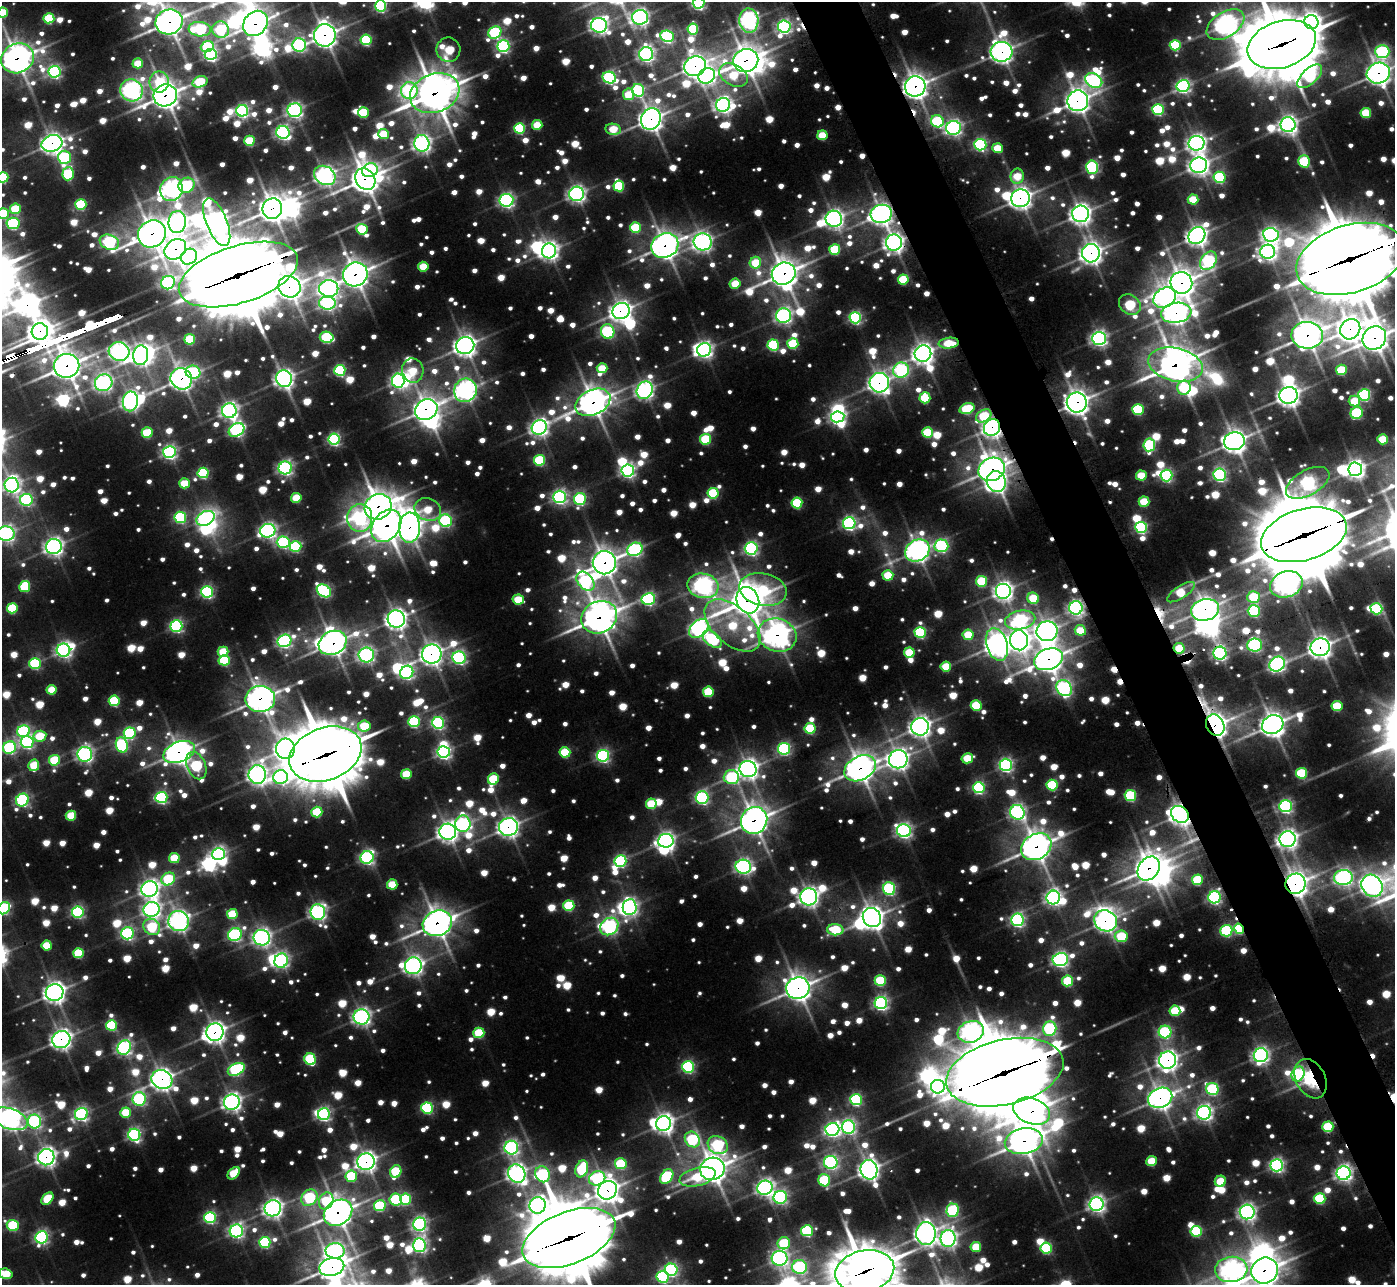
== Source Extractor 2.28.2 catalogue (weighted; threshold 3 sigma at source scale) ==
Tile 6 of 4 x 4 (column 2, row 2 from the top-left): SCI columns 1407-2799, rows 2719-4001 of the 5602 x 5572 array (HDU 1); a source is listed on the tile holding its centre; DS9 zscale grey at full resolution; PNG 1397 x 1287 px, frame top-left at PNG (2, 2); each listed source drawn as its Kron ellipse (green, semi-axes under 4 px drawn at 4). Shown black and unused: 4% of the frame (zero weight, under 2 of 3 exposures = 2% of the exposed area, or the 3 px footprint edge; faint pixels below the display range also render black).
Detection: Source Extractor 2.28.2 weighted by HDU 2 'WHT'; one run over the whole footprint, this tile lists its part. Background 0.0429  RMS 0.0097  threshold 0.0437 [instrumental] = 3 sigma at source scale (4.5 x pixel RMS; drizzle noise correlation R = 1.50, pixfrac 1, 0.05/0.05 arcsec/px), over >= 5 px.
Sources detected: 1862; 21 too faint to see at this stretch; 43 inside a brighter object's white glare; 11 cosmic-ray / hot-pixel residue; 2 long thin detections or spike segments (spike, bleed or trail) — neither listed nor drawn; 10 inside a brighter listed object's ellipse — not listed separately; of the other 1775, all 500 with FLUX_AUTO >= 50.8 (the completeness limit of this list) listed and drawn (1275 fainter detections not listed), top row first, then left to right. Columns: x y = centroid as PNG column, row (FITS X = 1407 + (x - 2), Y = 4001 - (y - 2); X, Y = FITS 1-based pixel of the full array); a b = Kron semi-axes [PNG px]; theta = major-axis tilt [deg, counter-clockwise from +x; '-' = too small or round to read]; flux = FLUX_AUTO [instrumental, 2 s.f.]
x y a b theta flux
699 3 6 5 - 360
380 6 5 5 - 240
3 13 5 5 - 77
640 17 8 7 - 510
49 18 5 5 - 110
749 21 12 9 -85 680
169 22 14 12 22 1200
1311 22 7 7 - 720
255 23 14 11 48 880
599 25 8 7 - 560
1225 25 21 12 33 940
784 26 6 6 - 440
200 29 11 7 -5 210
693 29 5 5 - 120
221 30 8 8 - 160
495 33 7 6 - 230
325 35 11 10 - 1000
667 36 7 5 -9 280
366 40 5 5 - 170
1282 44 35 23 18 8400
299 45 7 6 - 310
1175 45 5 5 - 130
503 46 6 6 - 300
207 47 6 5 - 130
448 50 12 12 - 95
1382 51 7 6 - 240
1001 52 11 10 - 750
211 54 6 5 - 350
646 54 7 7 - 460
17 58 17 14 25 1200
746 60 12 11 - 1300
138 63 5 5 - 55
695 66 11 9 21 1100
54 72 6 6 - 340
1378 73 12 10 21 890
733 75 15 10 -30 72
707 76 9 7 36 530
1310 76 15 7 43 140
609 78 7 6 - 280
1094 80 9 6 -28 390
159 82 10 9 - 63
200 82 8 5 17 100
915 86 10 10 - 1100
1183 86 6 6 - 430
131 90 11 10 - 700
409 90 8 8 - 240
638 90 6 6 - 230
435 93 25 19 20 2500
629 94 6 5 - 60
165 95 12 11 - 1300
1078 101 10 10 - 940
723 105 7 6 - 610
1158 109 5 5 - 210
295 110 7 7 - 430
242 111 6 6 - 370
363 112 5 5 - 95
1366 113 5 5 - 74
651 119 11 9 64 1200
937 121 6 6 - 180
537 125 5 5 - 54
1288 125 7 7 - 750
520 128 5 5 - 150
953 128 7 7 - 460
613 129 8 5 -9 60
283 132 6 6 - 430
383 134 5 5 - 63
822 135 5 5 - 60
249 141 5 5 - 83
52 143 10 8 17 780
422 143 8 7 - 680
1197 143 8 7 - 700
980 145 6 5 - 290
997 148 5 5 - 52
64 157 7 6 - 180
1304 161 6 6 - 100
1199 165 8 7 - 800
1092 167 6 6 - 280
370 170 8 7 - 190
68 174 6 5 - 130
325 175 11 9 -31 610
1017 176 7 6 - 51
3 177 5 5 - 140
1219 177 6 5 - 170
365 179 11 9 -55 1400
186 185 8 7 - 190
619 186 5 5 - 110
172 189 12 11 - 750
577 194 7 7 - 540
1021 198 9 9 - 830
1193 199 5 5 - 63
506 200 7 6 - 400
81 204 5 5 - 140
15 209 5 5 - 78
272 209 10 9 - 1400
3 214 5 5 - 95
881 214 10 9 - 920
1081 214 8 8 - 890
834 219 8 8 - 650
177 222 11 8 85 590
217 222 25 10 -68 870
13 223 6 5 - 200
635 227 5 5 - 86
362 229 6 5 - 120
152 234 14 13 - 1500
1271 235 8 6 -6 520
1197 236 9 7 46 890
109 242 10 7 -21 340
703 242 9 8 - 640
894 243 8 8 - 780
665 246 14 12 26 1200
175 249 11 9 39 860
835 249 5 5 - 100
549 251 7 7 - 710
1268 252 7 7 - 630
1091 253 9 9 - 910
189 257 9 7 39 210
1350 259 56 33 17 18000
1208 261 10 7 54 290
755 263 6 5 - 61
423 267 5 5 - 59
355 274 12 11 - 1100
784 274 12 11 - 1600
238 275 62 28 17 19000
903 279 5 5 - 77
168 283 7 6 - 340
1181 283 11 10 - 1400
735 284 5 5 - 57
289 287 11 10 - 1100
329 289 9 8 - 570
1165 298 12 9 32 770
327 303 8 6 -4 400
1130 305 11 9 -37 120
621 311 9 8 - 900
1176 313 15 10 8 840
784 316 7 7 - 470
855 318 6 5 - 290
1350 329 11 9 47 1400
40 331 8 8 - 1100
608 331 7 6 - 270
1307 335 16 13 -7 1300
327 337 7 5 -13 150
1099 338 7 6 - 550
1374 338 12 11 - 1600
190 339 5 5 - 91
949 343 10 5 5 66
793 344 5 5 - 98
773 345 5 5 - 160
465 346 9 8 - 1100
704 350 7 6 - 560
119 351 10 9 - 520
923 354 8 8 - 870
141 355 10 7 83 730
1175 365 28 16 -13 1800
66 366 13 12 - 1500
602 368 5 5 - 54
340 370 5 5 - 210
901 370 8 7 - 290
1341 370 5 5 - 78
413 371 12 10 -76 51
193 372 7 6 - 180
181 379 11 10 - 930
284 379 8 8 - 640
398 381 7 6 - 450
104 383 9 8 - 510
879 383 10 9 - 730
1184 388 7 6 - 79
465 390 12 11 - 800
645 390 9 7 63 560
1288 395 9 8 - 940
1364 395 6 5 - 250
925 398 5 5 - 93
130 401 10 7 81 570
1354 401 6 5 - 54
593 402 18 12 26 1300
1077 403 10 10 - 1200
967 409 8 5 19 98
1138 409 5 5 - 140
426 410 12 10 33 1000
229 411 7 7 - 600
1357 413 6 5 - 170
984 416 8 5 32 97
838 417 7 5 9 480
539 427 8 7 - 700
992 427 9 8 - 700
236 430 8 6 33 340
927 432 5 5 - 95
147 433 5 5 - 84
334 439 6 5 - 290
705 439 5 5 - 110
1383 439 5 5 - 60
1234 441 10 9 - 1200
1149 445 6 6 - 180
169 452 6 6 - 430
540 460 5 5 - 130
285 468 6 6 - 400
992 469 13 11 25 1100
1355 469 7 7 - 780
628 470 6 6 - 460
203 473 5 5 - 160
1141 475 5 5 - 54
1220 475 6 6 - 340
1166 476 6 6 - 270
996 481 10 9 - 820
184 483 5 5 - 56
1308 483 24 12 29 450
12 485 7 7 - 610
713 493 5 5 - 130
560 497 6 6 - 430
296 498 5 5 - 62
580 499 6 6 - 220
26 500 6 6 - 260
1144 502 5 5 - 65
797 503 5 5 - 120
378 507 14 12 35 1400
428 509 14 11 -23 55
180 517 6 5 - 210
205 518 9 7 28 420
360 518 14 12 86 300
446 521 6 6 - 270
849 523 6 6 - 380
386 526 18 13 53 1400
1141 527 6 5 - 240
410 528 15 10 88 980
268 531 8 6 17 510
6 534 8 7 - 470
1304 535 44 25 17 16000
283 542 6 6 - 210
295 546 6 5 - 160
941 546 7 6 - 220
54 547 8 7 - 640
751 548 6 6 - 390
635 549 8 6 25 320
917 551 13 10 31 930
604 563 11 11 - 1100
888 575 5 5 - 68
585 581 11 7 -49 300
982 581 5 5 - 110
1286 584 17 13 20 1100
25 586 5 5 - 110
703 586 16 12 -12 770
763 589 24 16 -12 100
324 591 7 6 - 300
1003 591 8 8 - 760
207 592 6 5 - 280
1181 592 16 6 33 59
1254 597 6 6 - 87
1033 598 6 5 - 71
648 599 7 6 - 310
518 600 6 5 - 64
748 600 13 11 -67 2000
12 608 5 5 - 97
1076 608 6 6 - 560
1376 609 6 5 - 170
1205 610 14 10 16 1200
1254 611 6 6 - 210
599 617 18 15 29 1800
396 619 9 8 - 920
1020 620 15 9 12 280
732 625 33 19 -41 110
176 626 6 5 - 300
699 629 11 7 41 530
1080 630 5 5 - 59
1047 631 10 10 - 890
920 632 5 5 - 180
777 635 20 16 -19 1000
968 635 5 5 - 59
712 639 11 6 -39 160
1019 640 10 9 - 890
284 641 7 6 - 390
333 643 14 11 26 1100
997 644 16 10 -73 1000
1255 645 7 6 - 350
1320 647 9 9 - 940
1179 648 5 5 - 56
63 650 7 6 - 450
223 652 5 5 - 65
909 653 5 5 - 80
1220 653 6 6 - 370
432 654 10 9 - 800
366 655 7 7 - 440
459 658 6 6 - 320
1048 659 15 10 21 1600
224 660 5 5 - 140
35 663 5 5 - 170
1277 664 8 7 - 520
946 666 5 5 - 62
407 672 7 6 - 370
1064 688 8 7 - 410
52 690 5 5 - 55
708 692 5 5 - 87
260 699 15 13 1 1200
114 701 5 5 - 120
976 705 5 5 - 86
1337 706 5 5 - 81
414 722 5 5 - 190
438 723 6 6 - 290
1215 725 11 9 -63 1200
1273 725 11 9 25 1400
364 726 6 5 - 73
920 727 9 8 - 880
810 728 5 5 - 110
23 731 6 6 - 240
130 733 6 6 - 190
40 736 6 5 - 63
27 742 6 6 - 300
122 745 8 6 -75 240
9 748 6 6 - 250
285 749 10 9 - 870
784 749 6 6 - 270
179 752 16 10 21 910
444 752 6 6 - 440
565 752 5 5 - 92
85 754 7 7 - 460
325 754 37 26 21 9200
603 756 6 6 - 340
967 758 6 5 - 61
898 759 9 9 - 1000
54 760 5 5 - 86
34 765 6 5 - 62
1006 765 6 6 - 400
196 766 14 9 -65 200
860 768 17 12 29 1400
748 769 8 8 - 890
1302 773 5 5 - 120
257 774 9 8 - 660
406 774 5 5 - 69
281 777 7 6 - 310
731 777 8 7 - 210
493 779 6 5 - 93
1052 785 5 5 - 140
979 788 6 5 - 230
1130 796 5 5 - 170
161 797 6 5 - 270
702 798 6 6 - 330
22 800 7 6 - 310
651 804 5 5 - 67
1286 806 6 6 - 340
317 812 5 5 - 90
1017 812 7 7 - 480
1180 814 9 8 - 840
71 816 5 5 - 69
754 820 13 13 - 1500
463 824 8 7 - 330
508 827 9 8 - 720
904 831 7 6 - 520
448 832 8 8 - 810
1288 839 8 8 - 800
666 841 8 7 - 570
1036 847 16 12 30 1500
219 854 6 6 - 470
367 857 7 6 - 380
174 858 5 5 - 68
620 861 6 6 - 260
743 867 8 7 - 470
1149 869 13 10 54 1400
1343 878 9 7 3 600
168 879 7 6 - 130
1197 880 5 5 - 99
392 884 5 5 - 63
1295 884 10 10 - 1200
1372 886 12 10 -54 720
150 889 8 8 - 640
889 889 6 6 - 250
809 897 8 8 - 570
1053 897 7 6 - 600
1214 897 6 6 - 360
569 906 5 5 - 120
630 907 8 7 - 550
4 908 6 5 - 220
151 909 8 7 - 530
78 912 6 5 - 280
318 912 8 7 - 540
232 914 5 5 - 73
872 918 10 9 - 1100
1018 920 6 6 - 400
179 921 10 10 - 630
1106 921 11 10 - 900
437 923 15 12 26 1300
152 927 9 7 -43 110
609 927 10 8 39 510
1239 929 5 4 - 130
835 930 8 5 -2 90
1226 931 6 5 - 180
127 933 6 6 - 320
235 935 7 6 - 320
1121 936 6 5 - 93
262 938 8 7 - 600
47 945 5 5 - 63
79 953 5 5 - 96
1060 960 8 6 17 520
281 961 7 6 - 360
413 966 8 8 - 590
880 981 5 5 - 110
1068 981 5 5 - 100
798 988 12 10 20 1400
55 992 9 8 - 820
881 1003 6 6 - 420
1175 1011 5 5 - 76
362 1017 8 7 - 530
111 1025 5 5 - 140
1050 1029 7 6 - 310
215 1032 9 8 - 760
971 1032 13 10 19 800
1165 1032 6 6 - 240
479 1033 5 5 - 91
61 1039 9 8 - 630
124 1048 7 6 - 480
1261 1055 7 7 - 610
310 1059 6 5 - 160
1167 1060 9 8 - 820
688 1067 6 5 - 270
236 1069 9 6 26 260
1005 1072 60 32 13 22000
1298 1074 8 6 63 250
1311 1079 21 14 -62 85
162 1080 11 9 -25 830
938 1087 7 6 - 540
1212 1089 6 6 - 220
1160 1098 12 10 23 1000
139 1099 7 6 - 300
856 1100 6 5 - 240
232 1102 8 7 - 640
427 1108 6 5 - 190
1032 1111 19 12 -20 1500
126 1113 5 5 - 67
1204 1113 7 7 - 600
81 1114 6 6 - 400
324 1114 6 6 - 370
10 1119 18 10 -19 820
35 1121 7 6 - 340
664 1124 7 7 - 840
848 1127 7 6 - 440
1328 1127 5 5 - 120
832 1129 7 6 - 470
134 1135 6 6 - 360
692 1139 8 7 - 190
1024 1141 19 13 10 1800
718 1145 10 8 -29 220
511 1148 7 7 - 450
46 1157 8 8 - 640
1151 1161 5 5 - 63
366 1162 9 8 - 730
831 1162 7 6 - 390
621 1164 6 5 - 110
1277 1165 6 6 - 430
582 1169 8 6 70 130
712 1169 12 11 - 1400
869 1170 10 8 -77 950
396 1172 6 5 - 110
234 1173 7 5 45 78
517 1173 9 8 - 670
1344 1173 7 7 - 640
542 1174 8 7 - 260
351 1176 6 6 - 110
667 1177 8 5 53 180
697 1177 18 9 15 84
597 1178 8 7 - 200
824 1180 6 6 - 150
1220 1181 6 5 - 57
765 1188 7 7 - 560
607 1190 10 9 - 920
780 1197 7 6 - 380
309 1198 9 7 44 170
47 1199 7 5 49 68
396 1199 6 6 - 140
406 1199 5 5 - 140
1320 1199 5 5 - 130
326 1201 9 7 66 95
1097 1204 7 7 - 640
538 1205 8 8 - 570
380 1206 6 5 - 140
273 1208 8 8 - 620
953 1210 7 6 - 210
1247 1212 7 7 - 590
338 1213 15 12 34 1300
210 1218 6 5 - 240
420 1224 6 6 - 420
13 1225 6 5 - 140
236 1231 7 6 - 440
807 1231 6 5 - 180
1196 1231 5 5 - 140
926 1234 11 9 -90 860
42 1237 6 6 - 370
569 1238 49 26 22 15000
948 1239 8 7 - 630
265 1242 5 5 - 200
784 1243 6 6 - 110
419 1245 7 6 - 450
976 1247 5 5 - 58
1046 1248 5 5 - 150
335 1251 9 7 0 440
780 1258 8 7 - 500
332 1267 12 9 13 1500
799 1267 7 7 - 290
1231 1269 16 12 5 610
671 1270 6 6 - 320
865 1271 30 20 12 6200
1265 1271 14 12 33 1700
6 1274 7 5 -19 63
663 1277 6 6 - 250
Overlapping masked pixels (flux is a lower limit): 102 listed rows (the first 20) at x y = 169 22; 255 23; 325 35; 1282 44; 1001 52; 17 58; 746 60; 695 66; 1378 73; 915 86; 435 93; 165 95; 1078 101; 651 119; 52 143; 365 179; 1021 198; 272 209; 881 214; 152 234
Isophote crosses this tile's border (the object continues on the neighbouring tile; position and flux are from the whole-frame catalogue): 22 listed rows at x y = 699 3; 380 6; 3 13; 49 18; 169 22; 1225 25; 1282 44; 17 58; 1378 73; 3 177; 3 214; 1350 259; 1374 338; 12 485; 6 534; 4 908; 10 1119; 569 1238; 1231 1269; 865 1271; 1265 1271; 6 1274
Unlisted compact peaks at least as high as the median listed source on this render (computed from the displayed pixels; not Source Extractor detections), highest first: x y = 1375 727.